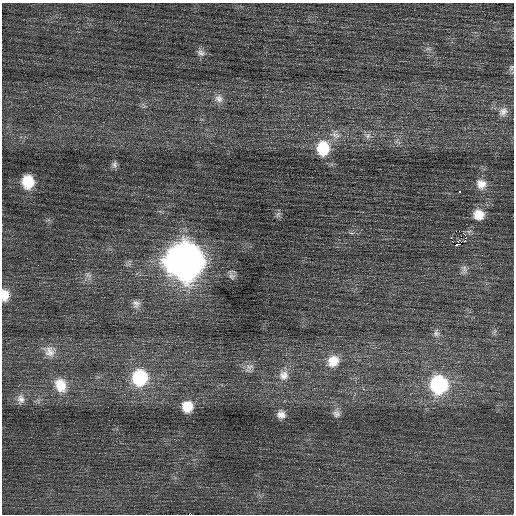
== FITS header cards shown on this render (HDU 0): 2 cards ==
NAXIS1  =                  512 / Axis length
NAXIS2  =                  512 / Axis length

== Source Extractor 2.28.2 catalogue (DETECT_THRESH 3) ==
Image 512 x 512 px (HDU 0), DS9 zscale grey, 1 PNG px = 1 image px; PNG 516 x 516 px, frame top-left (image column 1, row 512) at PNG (2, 3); no overlay
Background 0.137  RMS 0.72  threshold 2.15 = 3 sigma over >= 5 px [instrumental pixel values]
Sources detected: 41; all 41 listed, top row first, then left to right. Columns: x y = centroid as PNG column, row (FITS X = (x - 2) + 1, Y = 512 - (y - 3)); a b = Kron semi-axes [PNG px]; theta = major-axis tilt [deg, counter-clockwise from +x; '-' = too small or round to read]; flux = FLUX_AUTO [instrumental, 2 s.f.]
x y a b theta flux
428 49 7 4 0 110
201 53 12 9 -27 250
511 68 10 6 67 130
219 99 13 12 - 390
503 112 14 11 50 370
335 134 16 11 -34 490
368 136 9 7 39 210
323 148 18 15 88 1700
114 164 10 7 90 160
28 182 13 11 -83 1400
481 184 13 12 - 490
460 192 3 3 - 310
278 214 10 5 55 120
479 215 12 12 - 690
455 231 2 2 - 56
469 231 7 4 18 89
465 235 4 3 - 76
451 237 2 2 - 140
452 241 2 2 - 34
465 241 3 2 - 53
457 245 4 2 - 150
185 261 18 17 - 76000
38 265 2 2 - 73
464 269 14 8 -84 220
88 275 9 7 -35 190
231 275 13 7 -68 180
5 295 14 9 -89 630
136 304 12 11 - 280
436 333 11 9 -82 230
49 351 19 16 -41 690
333 361 17 15 44 900
249 368 15 10 53 310
284 375 15 14 - 570
140 378 17 16 - 3200
60 385 20 15 -72 1100
438 385 17 16 - 4800
363 389 3 2 - 120
21 399 14 11 90 390
187 406 12 11 - 900
336 413 11 10 - 260
281 414 11 10 - 320
At the frame edge (FLAGS 8, measured only in part): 2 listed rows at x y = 511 68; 5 295